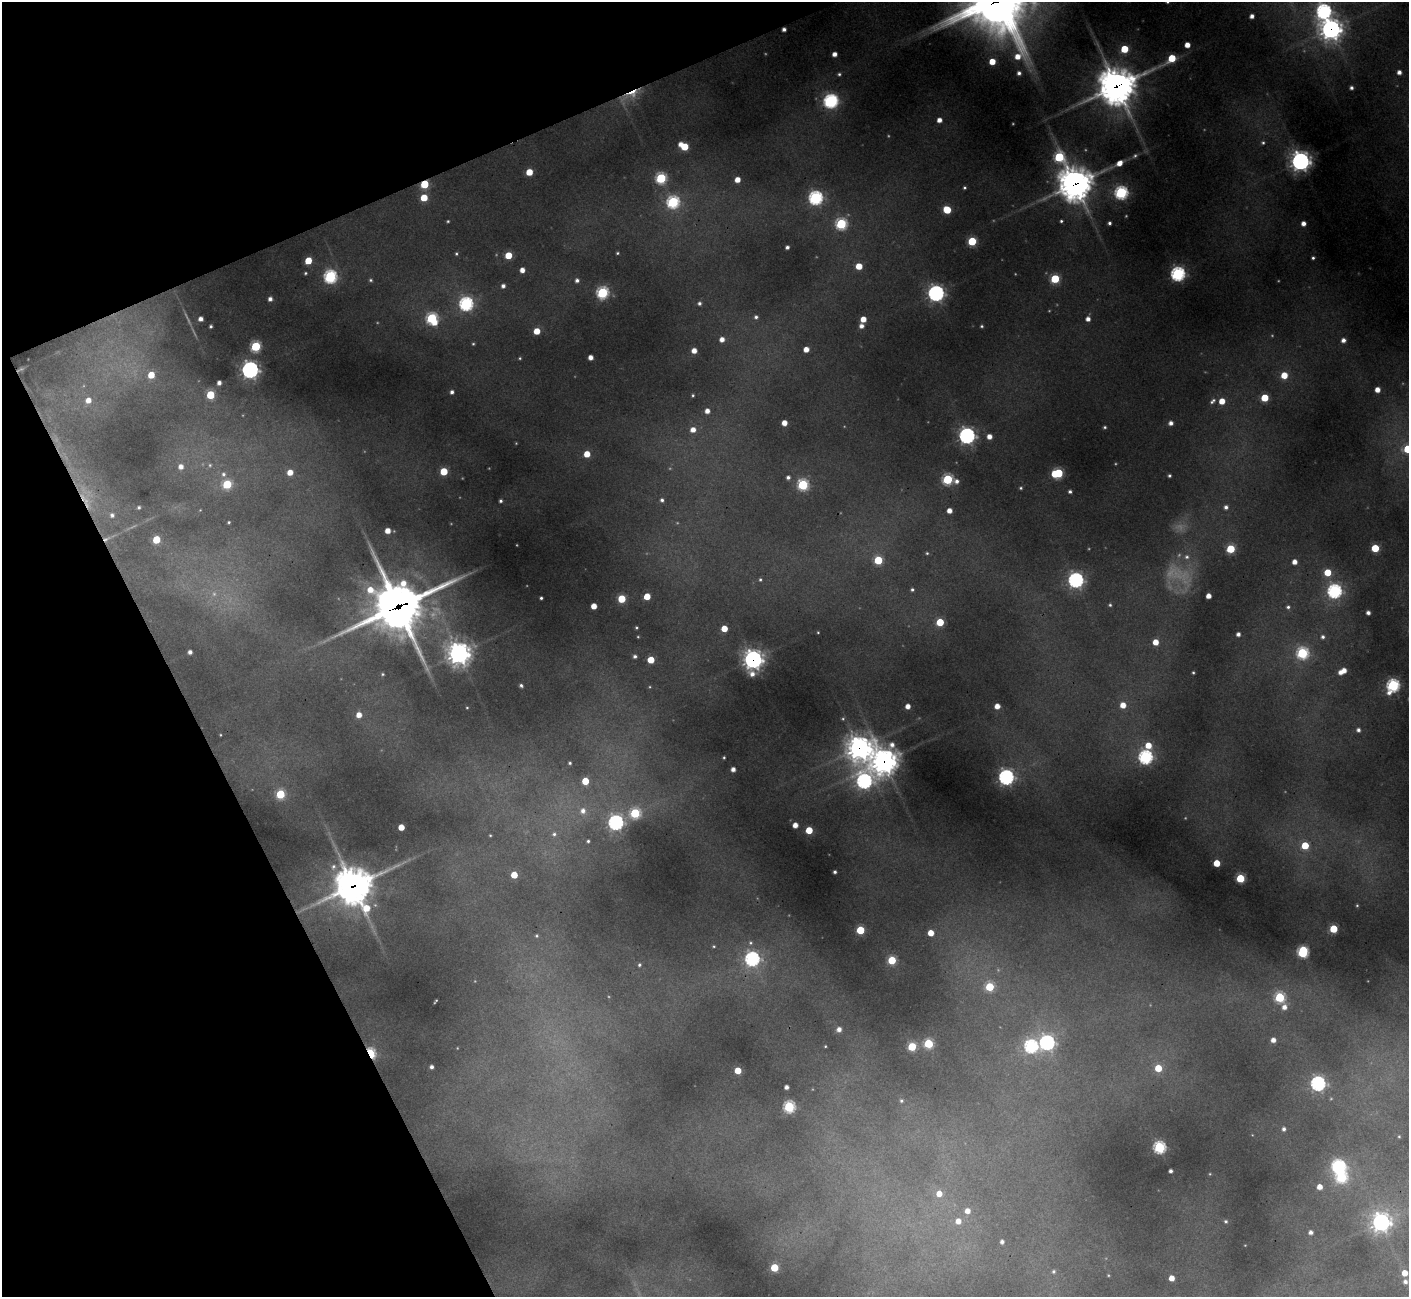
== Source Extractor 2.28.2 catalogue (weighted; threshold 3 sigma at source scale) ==
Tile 5 of 4 x 4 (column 1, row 2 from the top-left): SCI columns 4-1410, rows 2878-4172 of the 5630 x 5619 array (HDU 1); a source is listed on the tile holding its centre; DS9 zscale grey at full resolution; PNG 1411 x 1299 px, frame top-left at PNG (2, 2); no overlay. Shown black and unused: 21% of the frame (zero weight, under 3 of 4 exposures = <1% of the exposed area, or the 3 px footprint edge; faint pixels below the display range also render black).
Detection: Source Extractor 2.28.2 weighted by HDU 2 'WHT'; one run over the whole footprint, this tile lists its part. Background 0.448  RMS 0.015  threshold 0.0664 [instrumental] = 3 sigma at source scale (4.5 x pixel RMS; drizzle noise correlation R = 1.50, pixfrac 1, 0.05/0.05 arcsec/px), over >= 5 px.
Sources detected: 261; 11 too faint to see at this stretch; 1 inside a brighter object's white glare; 1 cosmic-ray / hot-pixel residue — not listed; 2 inside a brighter listed object's ellipse — not listed separately; the other 246 listed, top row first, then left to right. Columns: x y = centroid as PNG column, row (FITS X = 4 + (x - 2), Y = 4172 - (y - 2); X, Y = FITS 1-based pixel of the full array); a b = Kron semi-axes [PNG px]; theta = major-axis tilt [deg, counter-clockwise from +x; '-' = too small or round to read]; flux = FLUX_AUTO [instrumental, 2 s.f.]
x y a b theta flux
1167 2 4 3 - 1.9
1324 11 7 7 - 420
1252 16 4 4 - 7.4
1331 29 9 9 - 840
1187 45 4 4 - 14
1124 49 5 5 - 48
834 54 4 4 - 9.3
1172 58 6 5 - 44
992 62 5 5 - 24
1399 72 4 4 - 7
1019 73 4 4 - 4.7
839 74 5 5 - 2.7
1116 86 14 13 - 2800
1351 88 4 3 - 3.6
632 93 20 9 21 27
831 101 7 6 - 370
939 120 4 4 - 10
1263 143 6 6 - 3.4
684 146 8 5 -31 54
1059 157 7 6 - 110
1300 161 8 8 - 770
1119 163 6 5 - 14
529 172 5 5 - 32
661 178 6 5 - 150
737 180 5 4 - 16
424 184 5 5 - 69
1075 184 12 12 - 2400
964 188 4 4 - 2.3
1121 192 6 6 - 260
424 198 5 5 - 39
815 198 6 6 - 340
673 202 6 6 - 210
947 210 5 5 - 51
448 221 3 3 - 1.7
1061 221 4 3 - 2.4
1109 223 4 3 - 3.4
1303 223 4 4 - 9.2
841 224 6 6 - 170
972 241 5 5 - 82
787 247 4 3 - 4.6
617 253 4 3 - 1.8
456 254 5 4 - 2.1
508 255 5 5 - 40
1313 258 3 3 - 2.6
308 261 5 5 - 37
859 266 5 5 - 29
522 270 5 4 - 11
305 273 4 3 - 1.9
1178 274 6 6 - 370
330 276 6 6 - 260
1055 279 5 5 - 83
371 280 5 4 - 2.4
577 280 5 4 - 5
503 286 4 4 - 5.6
602 293 6 6 - 200
936 293 6 6 - 550
270 299 5 4 - 6.5
699 303 5 4 - 3.8
466 304 6 6 - 320
756 317 5 5 - 3.8
432 318 7 6 - 160
201 319 4 4 - 7.8
863 319 5 5 - 18
1088 319 5 5 - 8.5
211 326 3 3 - 2.7
861 326 5 5 - 7.6
982 326 4 3 - 2.1
537 331 5 5 - 27
722 339 5 5 - 10
1343 340 5 5 - 7.7
473 344 4 3 - 1.7
256 346 6 5 - 120
806 349 4 4 - 15
694 351 5 4 - 13
590 357 4 4 - 10
520 358 4 3 - 1.6
250 370 7 6 - 670
151 375 5 5 - 31
1284 375 5 5 - 30
219 383 4 4 - 5.9
1377 390 4 4 - 14
452 392 4 4 - 4.7
210 395 5 5 - 69
693 395 4 3 - 2
1265 398 5 5 - 51
88 400 6 6 - 13
1212 401 10 6 39 5.5
1222 401 5 5 - 22
707 411 5 5 - 11
784 423 4 4 - 15
1171 423 4 4 - 7.1
1105 427 4 3 - 2.3
693 430 6 5 - 12
967 436 7 7 - 470
989 436 5 5 - 12
1408 449 5 5 - 71
587 454 5 5 - 25
210 465 5 5 - 2.6
181 467 6 6 - 9.6
444 471 5 5 - 53
290 472 5 4 - 17
1057 473 8 5 10 130
223 474 7 6 - 5
1169 476 3 3 - 2.7
788 477 4 4 - 4.1
948 479 6 5 - 140
956 481 6 5 - 6.2
227 484 5 5 - 79
803 485 6 5 - 170
1021 488 4 3 - 2.1
1070 491 4 3 - 3.7
662 500 4 4 - 3.6
86 501 14 9 -68 20
500 501 3 3 - 3.1
139 507 4 4 - 2.9
1226 507 5 5 - 5.2
949 511 4 4 - 12
112 515 7 7 - 5.3
229 522 3 3 - 1.7
388 531 4 4 - 15
106 539 10 5 26 6.4
156 540 5 5 - 53
1375 548 5 5 - 53
1231 549 5 5 - 71
927 553 4 4 - 2
1187 557 7 7 - 5.4
878 560 5 5 - 78
1295 562 4 4 - 11
1328 572 5 5 - 34
1179 575 31 17 -13 49
760 579 5 4 - 2.2
1076 580 6 6 - 460
912 589 4 4 - 3.1
1334 591 6 6 - 350
647 596 5 4 - 29
1208 596 4 4 - 13
541 598 3 3 - 2.5
622 599 5 5 - 54
1110 605 4 4 - 2.3
398 606 27 23 20 4000
594 606 4 4 - 18
1288 607 5 5 - 3.4
1368 613 4 4 - 6.1
940 622 5 5 - 57
636 628 3 2 - 1.6
724 629 5 4 - 25
818 632 3 3 - 1.4
1238 634 4 4 - 6.1
1323 637 6 5 - 4.1
1155 642 5 5 - 20
190 652 4 4 - 6
459 653 9 9 - 980
1302 653 6 6 - 180
635 656 4 4 - 4
753 659 8 8 - 670
651 660 5 5 - 33
1344 670 5 5 - 12
1193 673 4 3 - 1.9
383 674 5 4 - 1.8
752 674 8 6 -47 9.5
521 685 4 3 - 2.9
1393 685 7 6 - 270
1123 705 5 5 - 19
908 706 4 4 - 12
997 706 4 4 - 14
467 708 3 2 - 1.2
359 715 5 5 - 14
1358 730 5 5 - 5
220 735 3 2 - 1.1
1148 745 6 6 - 24
859 748 11 10 - 1200
724 757 3 3 - 1.7
1145 757 6 6 - 350
884 761 11 10 - 1400
570 763 3 3 - 2.2
733 769 4 4 - 8.1
1006 777 6 6 - 450
585 781 5 5 - 43
864 781 8 8 - 460
280 794 5 5 - 89
583 811 7 7 - 8.8
635 813 6 6 - 120
616 822 6 6 - 470
795 825 4 4 - 13
401 827 4 4 - 24
809 830 5 5 - 38
554 834 6 6 - 3.9
490 835 3 3 - 1.3
588 841 3 3 - 2.4
1305 845 5 5 - 50
1217 863 5 4 - 36
333 866 9 7 64 7.3
835 872 3 3 - 3.3
514 875 5 4 - 33
1240 878 5 5 - 83
353 886 15 13 29 2700
1357 905 3 3 - 1.3
366 908 13 10 -79 39
1333 929 5 5 - 59
860 930 5 5 - 70
931 933 5 5 - 22
536 936 5 5 - 2.4
750 943 6 5 - 2.9
714 946 4 3 - 1.4
1303 952 7 5 79 190
752 959 6 6 - 370
892 960 5 5 - 73
639 965 4 4 - 2.4
990 987 5 5 - 78
1280 997 5 5 - 120
435 1001 5 2 - 1.6
1284 1007 7 6 - 10
839 1029 5 5 - 8.7
1273 1040 5 4 - 10
1047 1042 7 7 - 450
928 1044 5 5 - 100
825 1046 3 2 - 1.3
1031 1046 6 6 - 280
912 1047 5 5 - 76
371 1053 6 4 -66 150
431 1067 4 3 - 5.1
1158 1068 5 5 - 39
738 1070 5 5 - 29
1318 1083 6 6 - 400
786 1087 4 4 - 6.6
901 1101 5 5 - 2.7
789 1107 6 5 - 180
1284 1129 5 4 - 4.5
1399 1136 5 4 - 1.9
1159 1147 6 5 - 220
1338 1166 8 6 -44 340
1170 1171 4 3 - 4.9
1210 1174 4 3 - 1.3
1320 1187 5 5 - 14
939 1193 6 6 - 16
967 1211 6 5 - 12
958 1221 6 6 - 14
1226 1221 4 4 - 2.5
1381 1222 8 8 - 600
1310 1232 4 4 - 5.8
1002 1242 4 4 - 5.4
774 1268 5 5 - 62
1054 1271 5 4 - 2.8
1405 1273 5 5 - 19
1171 1278 4 4 - 16
1405 1282 5 5 - 5.6
Overlapping masked pixels (flux is a lower limit): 13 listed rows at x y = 1331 29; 1116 86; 632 93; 424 184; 1075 184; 86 501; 106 539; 398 606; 753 659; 859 748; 884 761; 353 886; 371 1053
Isophote crosses this tile's border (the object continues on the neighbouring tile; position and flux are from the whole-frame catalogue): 3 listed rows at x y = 1167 2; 1324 11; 1408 449
Unlisted compact peaks at least as high as the median listed source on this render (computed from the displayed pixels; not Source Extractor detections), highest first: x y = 1017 57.